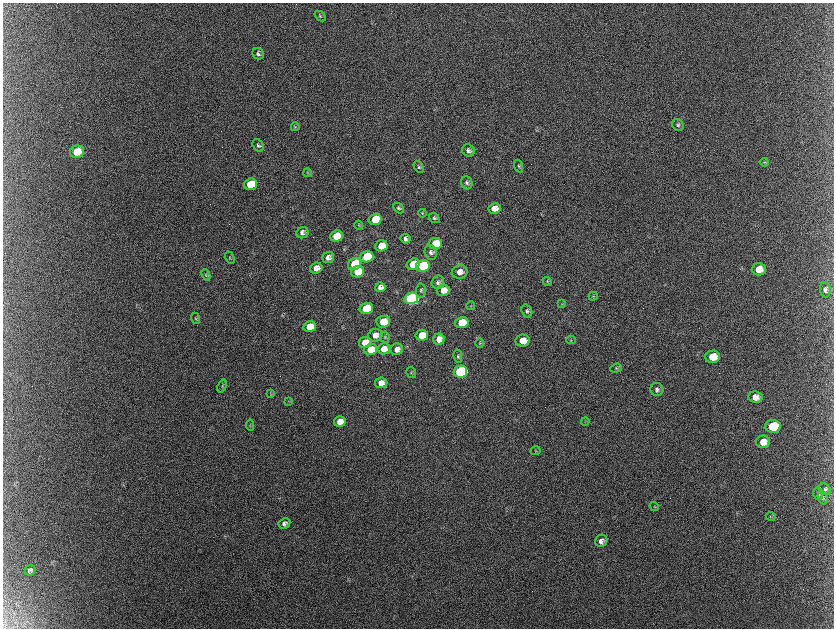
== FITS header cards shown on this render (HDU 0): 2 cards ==
NAXIS1  =                 1663 / length of data axis 1
NAXIS2  =                 1252 / length of data axis 2

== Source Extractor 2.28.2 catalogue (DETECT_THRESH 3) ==
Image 1663 x 1252 px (HDU 0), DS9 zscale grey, zoomed out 1/2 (1 PNG px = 2 x 2 image px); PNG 836 x 630 px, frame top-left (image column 1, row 1251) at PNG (3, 3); each listed source drawn as its Kron ellipse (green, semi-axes under 4 px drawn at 4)
Background 2140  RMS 31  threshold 94.4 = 3 sigma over >= 5 px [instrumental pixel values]
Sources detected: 99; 11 cannot appear on this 1/2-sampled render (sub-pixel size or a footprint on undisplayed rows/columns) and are neither listed nor drawn; the other 88 listed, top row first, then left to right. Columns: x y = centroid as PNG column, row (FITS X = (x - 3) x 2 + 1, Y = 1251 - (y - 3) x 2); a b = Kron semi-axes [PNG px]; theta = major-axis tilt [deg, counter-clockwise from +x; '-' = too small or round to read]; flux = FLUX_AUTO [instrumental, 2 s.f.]
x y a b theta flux
321 16 6 4 -41 9.3e+03
259 54 6 5 - 1.8e+04
678 125 6 5 - 1.4e+04
296 127 4 3 - 6.4e+03
259 145 7 5 -56 1.3e+04
469 150 6 5 - 2.4e+04
78 152 7 6 - 1.9e+05
765 162 4 3 - 6.2e+03
519 166 6 4 -70 9.2e+03
419 167 6 4 -62 1.1e+04
308 173 4 3 - 5.6e+03
467 183 6 5 - 1.7e+04
251 184 7 5 18 2.6e+05
399 208 6 4 -44 1.2e+04
495 208 6 5 - 5.6e+04
423 213 4 3 - 6.1e+03
435 218 6 4 -40 1.3e+04
376 219 6 5 - 2.2e+05
359 225 4 3 - 5.9e+03
303 233 6 5 - 2.5e+04
337 236 6 5 - 1.5e+05
406 239 5 4 - 2.5e+04
436 244 7 5 11 1.9e+05
382 246 6 5 - 1.2e+05
431 252 7 6 - 2.2e+04
329 257 6 5 - 3.1e+04
367 257 6 5 - 3.2e+05
230 258 6 3 -66 6.3e+03
355 264 7 5 24 3.0e+05
414 264 6 5 - 1.2e+05
423 266 7 5 11 5.1e+05
317 268 6 5 - 4.5e+04
759 269 7 6 - 7.8e+04
358 272 6 5 - 2.0e+05
460 272 8 6 11 4.9e+04
206 275 6 3 -67 7.4e+03
548 281 5 3 - 6.2e+03
438 282 7 6 - 2.0e+04
381 287 5 5 - 3.1e+04
421 290 7 5 85 1.4e+04
444 290 6 5 - 6.8e+04
826 290 7 5 -85 2.3e+04
594 296 4 3 - 5.8e+03
412 298 7 5 14 1.5e+06
562 304 3 3 - 3.5e+03
471 306 4 3 - 5.7e+03
367 308 6 5 - 3.7e+05
527 311 7 5 -69 1.6e+04
196 318 6 3 -67 7.8e+03
384 322 7 6 - 1.5e+05
462 323 7 5 12 2.0e+05
310 327 6 5 - 1.5e+05
376 335 7 6 - 4.7e+04
422 335 6 5 - 1.2e+05
385 337 5 4 - 8.8e+03
439 339 6 5 - 6.0e+04
571 340 5 3 - 6.6e+03
523 341 7 6 - 9.0e+04
366 342 6 5 - 1.2e+05
480 343 4 4 - 7.0e+03
371 349 6 5 - 1.3e+05
384 349 6 5 - 6.2e+04
397 349 6 5 - 3.7e+04
458 356 6 4 -79 1.1e+04
713 357 7 6 - 1.2e+05
617 368 6 3 19 8.4e+03
461 372 7 6 - 1.2e+06
412 373 5 4 - 9.8e+03
382 383 6 5 - 5.4e+04
223 386 7 3 70 7.0e+03
657 389 6 6 - 2.1e+04
271 394 3 3 - 4.1e+03
756 397 7 6 - 5.4e+04
289 401 4 2 - 3.7e+03
340 421 6 5 - 5.9e+04
586 421 4 3 - 5.6e+03
250 425 6 3 -84 6.2e+03
773 426 8 6 3 3.3e+05
763 442 7 6 - 7.3e+04
536 451 5 4 - 8.2e+03
825 489 6 5 - 1.4e+04
818 494 6 5 - 1.5e+04
823 498 7 5 -70 1.4e+04
655 506 5 3 - 5.6e+03
771 516 5 4 - 6.3e+03
285 523 6 5 - 2.2e+04
602 541 6 6 - 3.1e+04
31 570 5 5 - 1.7e+04
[11 sub-pixel or undisplayed-footprint detections neither listed nor drawn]